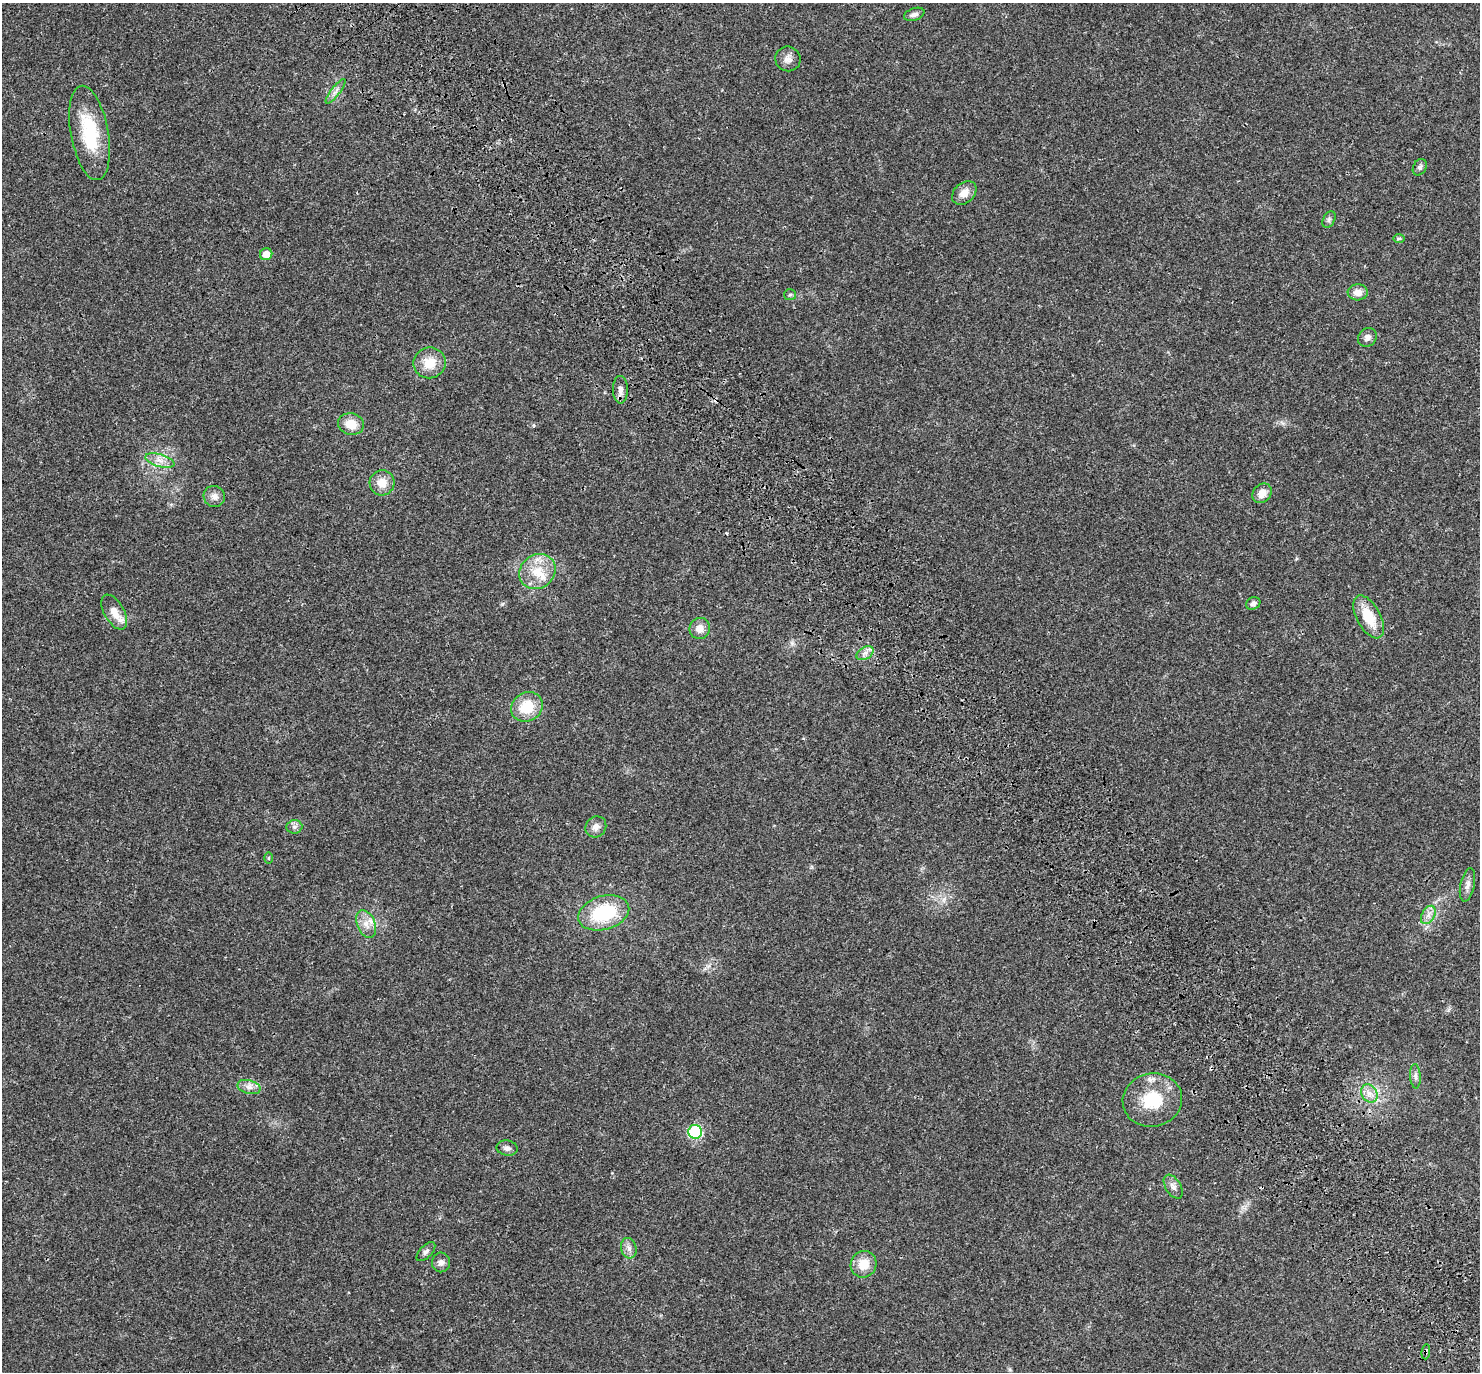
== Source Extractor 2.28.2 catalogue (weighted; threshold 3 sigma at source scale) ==
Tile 6 of 4 x 4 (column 2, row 2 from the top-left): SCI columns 1605-3082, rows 3031-4400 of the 6170 x 6120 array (HDU 1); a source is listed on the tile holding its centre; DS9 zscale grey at full resolution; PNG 1482 x 1374 px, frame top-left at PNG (2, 3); each listed source drawn as its Kron ellipse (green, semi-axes under 4 px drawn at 4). Shown black and unused: <1% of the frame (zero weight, under 3 of 4 exposures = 9% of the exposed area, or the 3 px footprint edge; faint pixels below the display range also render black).
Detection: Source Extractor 2.28.2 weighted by HDU 2 'WHT'; one run over the whole footprint, this tile lists its part. Background 0.0357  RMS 0.0036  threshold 0.0163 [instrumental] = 3 sigma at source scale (4.5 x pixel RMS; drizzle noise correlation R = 1.50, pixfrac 1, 0.0396/0.0396 arcsec/px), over >= 5 px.
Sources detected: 49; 1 cosmic-ray / hot-pixel residue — neither listed nor drawn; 3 inside a brighter listed object's ellipse — not listed separately; the other 45 listed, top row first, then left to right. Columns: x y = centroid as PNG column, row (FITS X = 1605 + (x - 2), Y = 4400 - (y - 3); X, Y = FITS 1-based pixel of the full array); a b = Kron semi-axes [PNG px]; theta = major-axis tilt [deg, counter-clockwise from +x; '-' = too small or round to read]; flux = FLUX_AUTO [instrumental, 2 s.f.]
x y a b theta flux
914 14 10 6 19 1.4
788 59 13 12 - 2.3
336 91 15 4 52 1.6
90 133 48 18 -80 20
1420 167 9 6 61 0.93
964 193 14 10 41 3.6
1329 219 9 5 64 0.88
1399 239 6 4 1 0.48
266 254 6 6 - 3.2
1358 292 10 8 3 2.8
790 295 6 5 - 0.61
1367 337 10 8 46 1.6
429 363 16 15 - 6.5
620 390 14 7 -90 1.8
351 424 13 11 -12 5.2
160 460 15 6 -16 2.6
382 483 12 12 - 4.5
1262 493 10 8 47 3.3
214 496 11 10 - 2.2
537 572 19 16 39 7.9
1253 603 7 6 - 1.3
114 612 19 10 -60 4.6
1369 617 23 12 -61 9.8
700 628 11 10 - 3
865 653 9 6 31 1.5
527 707 16 14 32 10
294 827 8 6 6 1.2
596 827 11 10 - 2.1
268 858 6 4 89 0.37
1467 885 17 7 78 1.9
604 913 26 17 17 21
1428 915 10 6 60 1.7
366 924 15 9 -68 3.1
1415 1076 12 5 -86 1.2
249 1087 12 6 -15 1.9
1369 1093 10 7 -57 2.3
1152 1100 30 26 14 15
695 1132 7 7 - 38
507 1148 10 7 -8 1.4
1173 1187 13 7 -58 1.9
629 1248 10 7 -74 1.7
426 1252 12 6 46 1.2
441 1262 10 9 - 1.5
864 1264 13 12 - 5.9
1426 1352 8 3 85 0.44
Overlapping masked pixels (flux is a lower limit): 1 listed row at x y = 1426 1352